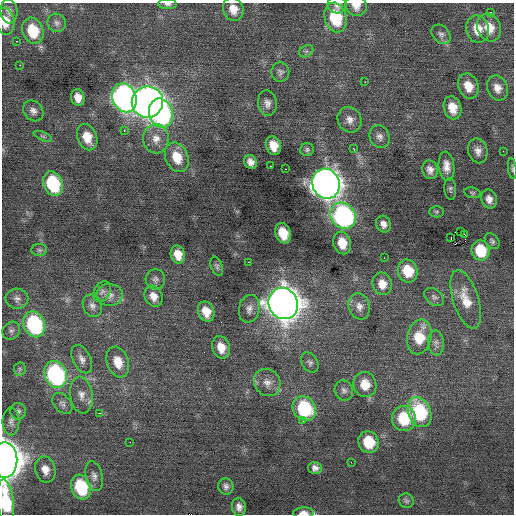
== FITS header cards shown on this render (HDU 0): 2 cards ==
NAXIS1  =                  512 / Axis length
NAXIS2  =                  512 / Axis length

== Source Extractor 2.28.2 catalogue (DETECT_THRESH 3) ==
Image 512 x 512 px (HDU 0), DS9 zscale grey, 1 PNG px = 1 image px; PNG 516 x 516 px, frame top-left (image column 1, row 512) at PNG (2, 3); each listed source drawn as its Kron ellipse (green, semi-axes under 4 px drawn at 4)
Background 0.0913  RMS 0.73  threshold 2.2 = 3 sigma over >= 5 px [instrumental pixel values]
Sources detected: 114; all 114 listed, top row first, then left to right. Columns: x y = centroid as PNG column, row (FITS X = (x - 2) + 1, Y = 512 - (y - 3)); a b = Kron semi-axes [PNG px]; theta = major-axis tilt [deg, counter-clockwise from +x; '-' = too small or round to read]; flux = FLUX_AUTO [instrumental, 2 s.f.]
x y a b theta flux
168 4 9 5 -3 160
337 5 9 8 - 230
356 6 11 10 - 470
233 9 12 10 -73 600
9 11 12 8 -82 230
490 12 3 3 - 500
335 18 15 11 -75 2500
5 21 13 9 -81 780
57 23 9 9 - 210
489 28 14 11 -68 820
477 29 14 11 -77 720
33 31 13 10 -70 1800
441 34 11 8 -47 200
17 41 3 2 - 82
306 51 7 5 29 100
20 65 2 2 - 230
280 72 9 9 - 190
365 82 2 2 - 67
468 86 13 10 -68 760
497 88 13 10 -69 450
78 97 8 6 -79 440
124 98 15 12 -67 25000
147 102 15 15 - 50000
267 103 13 9 -82 310
452 108 12 8 -74 730
33 111 11 9 -48 280
161 113 15 11 -76 8300
350 120 13 11 -60 420
124 130 3 2 - 290
43 136 10 3 -22 100
87 137 14 9 -67 930
380 137 12 10 -66 290
156 139 14 13 - 630
273 146 9 7 -70 730
354 149 3 3 - 190
307 150 7 6 - 110
478 151 12 9 -75 330
503 151 2 2 - 33
177 157 15 11 -66 1000
250 162 7 6 - 310
271 166 3 2 - 62
446 166 15 8 -84 440
285 169 3 2 - 83
512 169 10 3 -83 86
430 170 9 7 -74 280
53 184 12 9 -69 3600
326 184 15 13 -64 56000
450 189 11 6 -85 130
472 193 8 5 -11 92
489 199 9 7 -75 320
436 212 7 5 0 87
343 216 14 12 -53 12000
383 224 8 7 - 290
460 231 2 2 - 360
283 233 10 7 -70 1100
465 235 3 2 - 65
451 237 3 2 - 1800
492 241 9 6 -52 130
342 243 11 8 -75 850
39 250 8 6 -2 130
481 250 10 9 - 1800
178 254 9 7 -75 660
384 258 2 2 - 360
248 262 2 2 - 200
217 266 10 5 -68 120
408 271 11 10 - 1400
155 279 10 9 - 210
382 284 11 9 -76 550
102 291 11 8 59 200
109 295 13 11 3 430
153 296 11 8 -63 440
434 297 11 7 -39 170
17 299 11 10 - 270
466 299 30 12 -72 1000
283 303 16 14 -61 76000
92 306 12 9 -67 270
359 306 13 10 -72 390
249 309 14 10 77 330
206 312 10 8 -66 660
34 324 13 10 -67 5900
11 331 9 8 - 180
419 337 17 12 77 1400
436 343 12 8 -85 230
221 347 11 8 -72 690
82 359 15 9 -64 330
118 362 16 10 -72 770
310 362 11 7 -55 180
20 369 6 6 - 110
56 374 14 11 -66 8400
267 382 14 12 -51 510
365 384 13 11 -72 880
344 390 10 9 - 220
81 395 18 11 -82 490
62 404 12 8 -49 220
304 408 13 11 -52 3800
18 411 8 7 - 170
419 412 15 11 -68 4400
99 413 3 2 - 97
404 418 12 12 - 2200
11 421 14 8 -90 270
303 421 3 3 - 96
130 442 2 2 - 27
369 442 11 10 - 1600
5 460 17 12 -90 60000
351 462 2 2 - 110
315 468 7 6 - 230
45 470 13 10 -77 510
94 476 15 8 -77 290
226 486 8 7 - 190
81 487 13 9 -71 3000
406 501 8 7 - 120
6 502 23 8 -84 2400
239 507 9 7 -82 270
303 513 10 5 2 360
At the frame edge (FLAGS 8, measured only in part): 8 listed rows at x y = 168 4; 337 5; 356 6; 5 21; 512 169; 5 460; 6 502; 303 513